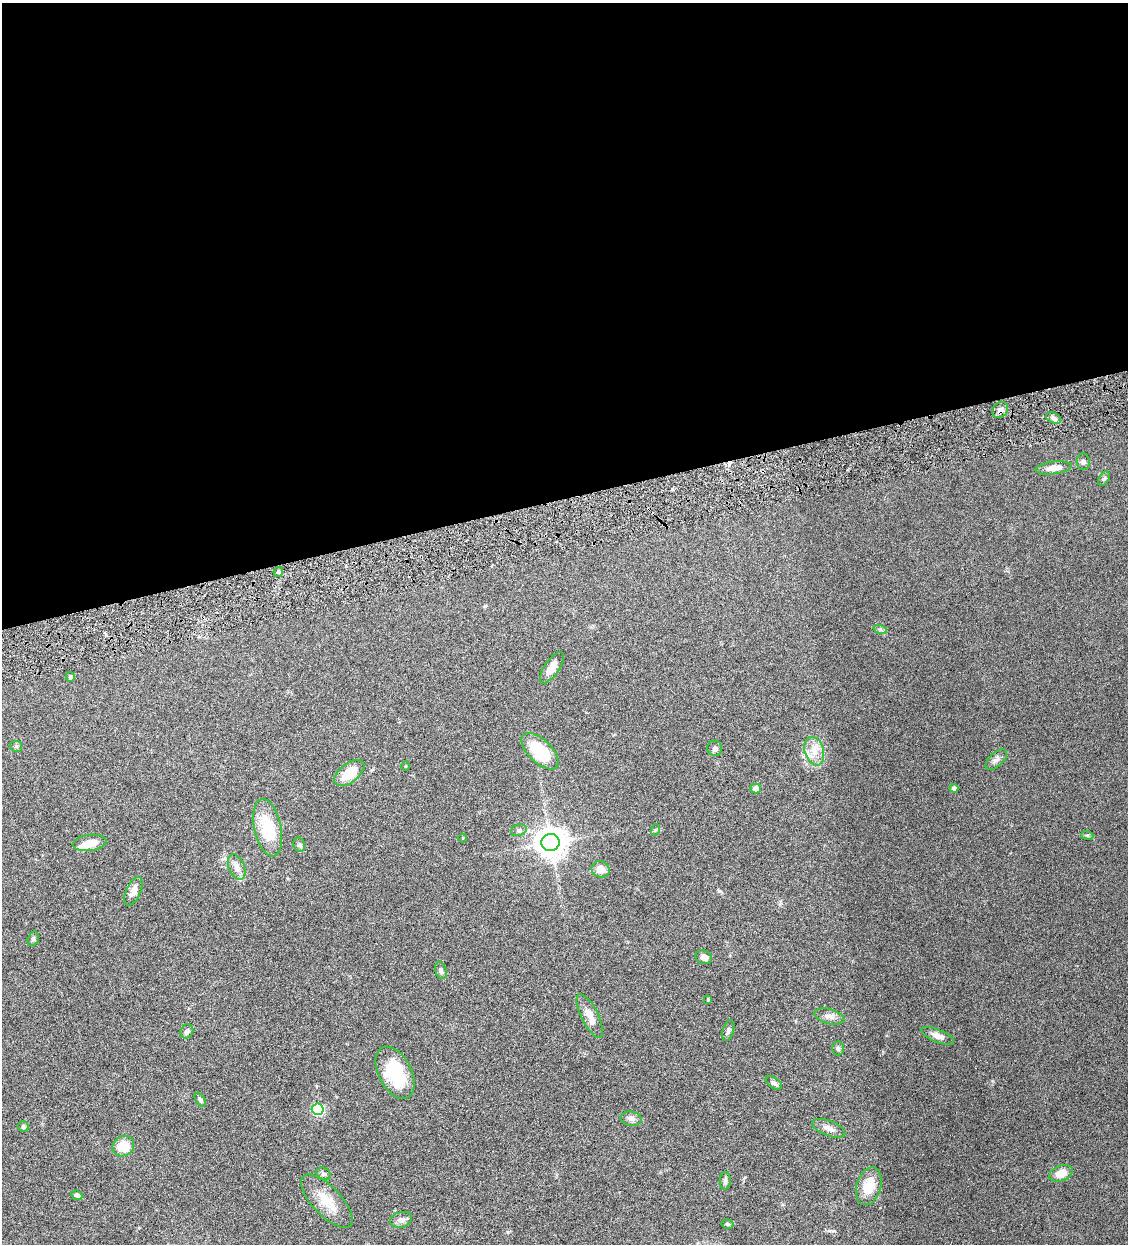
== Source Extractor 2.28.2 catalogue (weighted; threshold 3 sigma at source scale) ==
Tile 2 of 4 x 4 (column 2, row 1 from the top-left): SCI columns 1388-2513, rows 3729-4970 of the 4909 x 4973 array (HDU 1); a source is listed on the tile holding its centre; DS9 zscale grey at full resolution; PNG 1130 x 1246 px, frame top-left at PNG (2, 3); each listed source drawn as its Kron ellipse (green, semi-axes under 4 px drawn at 4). Shown black and unused: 40% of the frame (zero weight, under 4 of 8 exposures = <1% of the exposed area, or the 3 px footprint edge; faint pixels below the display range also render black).
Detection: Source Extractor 2.28.2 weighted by HDU 2 'WHT'; one run over the whole footprint, this tile lists its part. Background 0.0434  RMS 0.0037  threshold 0.0151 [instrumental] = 3 sigma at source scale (4.09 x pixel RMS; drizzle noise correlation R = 1.36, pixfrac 0.8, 0.05/0.05 arcsec/px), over >= 5 px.
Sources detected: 58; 1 inside a brighter object's white glare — neither listed nor drawn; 2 inside a brighter listed object's ellipse — not listed separately; the other 55 listed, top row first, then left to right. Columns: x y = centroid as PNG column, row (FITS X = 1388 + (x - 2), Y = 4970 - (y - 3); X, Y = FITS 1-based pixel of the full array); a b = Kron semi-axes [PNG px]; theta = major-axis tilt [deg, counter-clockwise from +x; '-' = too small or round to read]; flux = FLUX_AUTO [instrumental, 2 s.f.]
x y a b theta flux
1000 410 9 7 43 1.7
1054 418 8 5 -28 0.94
1083 462 8 6 -87 0.79
1054 468 18 6 7 3.1
1104 478 8 5 61 0.58
278 572 5 4 - 0.68
880 629 7 4 -19 0.56
552 668 18 7 56 3.1
70 677 5 4 - 0.78
16 746 6 5 - 0.52
715 748 7 7 - 0.98
540 751 23 11 -44 14
814 751 14 9 -75 3.5
996 760 13 7 43 1.4
405 766 5 3 - 0.26
349 773 17 9 37 7.5
756 788 5 5 - 2.7
954 788 4 4 - 1.1
268 828 29 13 -78 13
519 830 8 5 20 0.82
655 830 6 3 71 0.37
1087 835 6 4 -18 0.45
463 838 4 3 - 0.22
90 843 17 8 7 3.9
550 843 9 8 - 470
299 845 7 5 -69 0.7
237 867 13 7 -67 2.5
601 869 9 8 - 3
133 891 15 7 66 2.6
33 939 7 5 74 0.56
704 957 8 6 -18 2
441 970 9 5 -73 0.85
708 999 3 3 - 0.43
590 1016 24 8 -64 3.8
829 1016 15 7 -15 1.8
187 1031 7 6 - 1.1
728 1031 11 5 73 0.91
938 1036 18 6 -22 2.2
838 1048 7 6 - 0.82
395 1073 28 16 -63 17
774 1083 9 5 -35 0.85
200 1100 8 4 -57 0.77
318 1109 6 5 - 29
631 1119 10 7 -7 1.2
23 1126 5 5 - 0.59
829 1128 18 7 -21 2.2
123 1146 11 10 - 7
1061 1173 12 7 22 4.2
324 1174 7 6 - 0.73
725 1181 9 5 88 0.82
869 1186 19 12 74 7.3
77 1195 5 4 - 1
327 1201 34 14 -46 7.6
401 1220 11 7 15 1.5
727 1224 6 4 -12 0.42
Overlapping masked pixels (flux is a lower limit): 1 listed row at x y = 1000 410
Unlisted compact peaks at least as high as the median listed source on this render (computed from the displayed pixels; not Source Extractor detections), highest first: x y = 834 1231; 719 891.